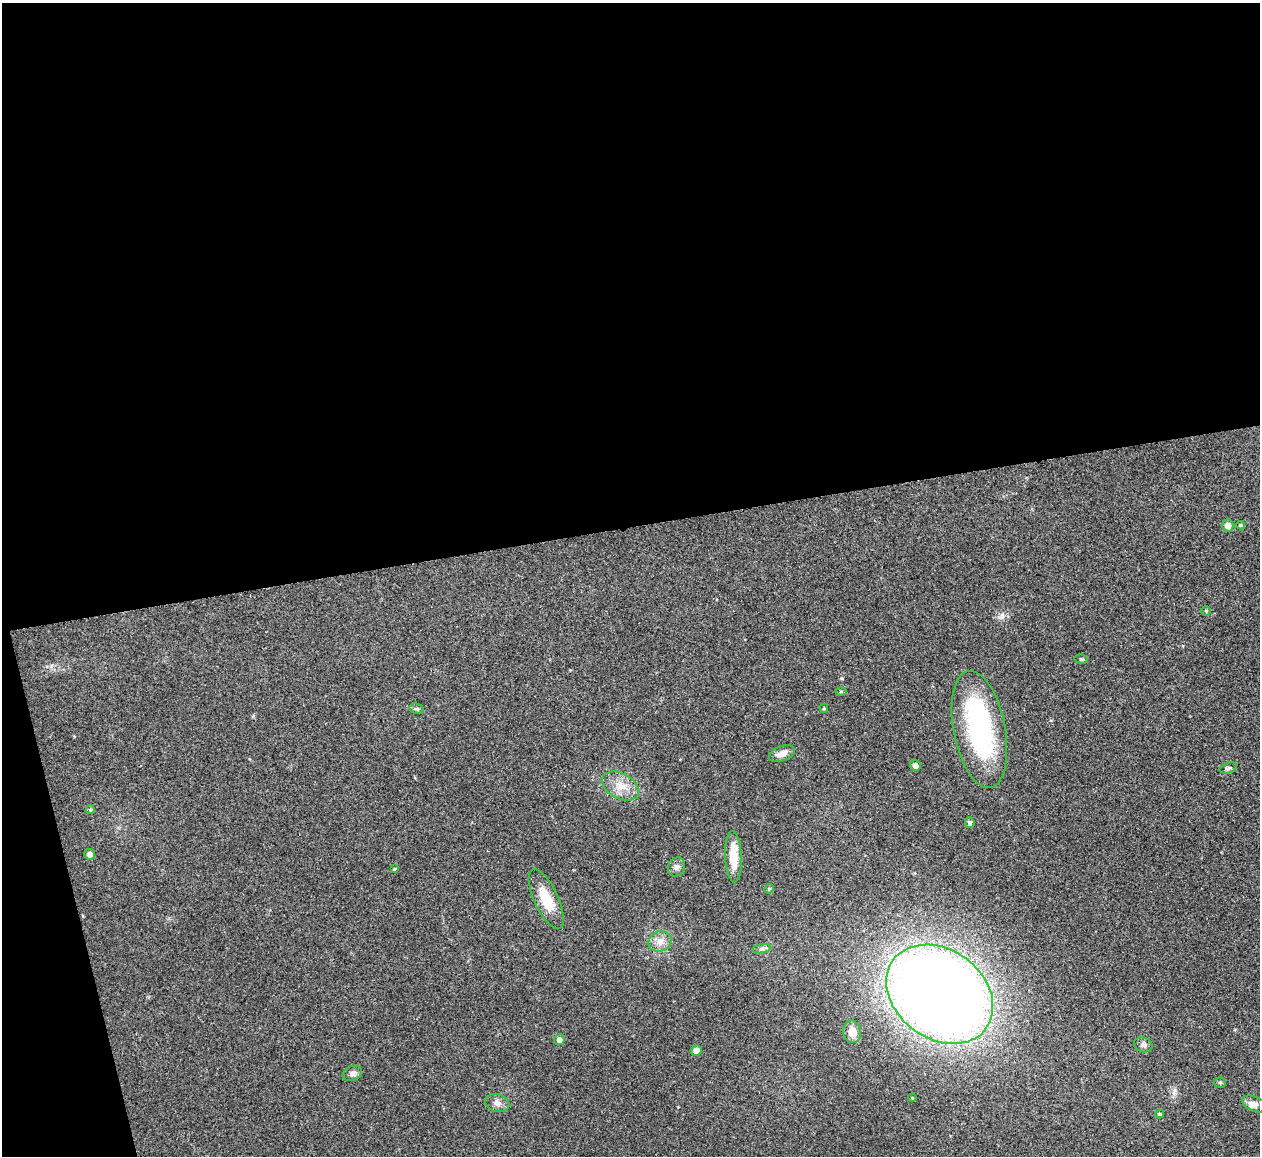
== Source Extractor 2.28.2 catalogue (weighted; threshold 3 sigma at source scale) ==
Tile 1 of 4 x 4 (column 1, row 1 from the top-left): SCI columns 58-1315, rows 3612-4765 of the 5088 x 5029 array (HDU 1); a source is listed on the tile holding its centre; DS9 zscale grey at full resolution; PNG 1262 x 1158 px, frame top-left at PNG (2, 3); each listed source drawn as its Kron ellipse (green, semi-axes under 4 px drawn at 4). Shown black and unused: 48% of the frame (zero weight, under 2 of 3 exposures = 3% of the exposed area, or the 3 px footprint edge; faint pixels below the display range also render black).
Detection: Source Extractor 2.28.2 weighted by HDU 2 'WHT'; one run over the whole footprint, this tile lists its part. Background 0.0722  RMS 0.0088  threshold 0.0395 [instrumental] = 3 sigma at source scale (4.5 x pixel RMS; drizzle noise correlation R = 1.50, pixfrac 1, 0.05/0.05 arcsec/px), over >= 5 px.
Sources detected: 35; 1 inside a brighter object's white glare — neither listed nor drawn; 1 inside a brighter listed object's ellipse — not listed separately; the other 33 listed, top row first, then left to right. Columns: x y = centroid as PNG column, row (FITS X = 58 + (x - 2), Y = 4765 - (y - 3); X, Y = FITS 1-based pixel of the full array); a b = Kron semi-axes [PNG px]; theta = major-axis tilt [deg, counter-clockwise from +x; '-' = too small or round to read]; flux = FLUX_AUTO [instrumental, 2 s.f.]
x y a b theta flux
1228 525 6 5 - 7
1241 525 4 4 - 1.3
1206 611 4 4 - 0.9
1081 659 6 5 - 1.2
841 692 6 4 1 0.94
824 708 4 4 - 1.2
417 709 7 5 -13 1.7
979 729 59 26 -79 140
782 753 13 7 21 6.5
915 766 5 5 - 3.4
1228 768 9 5 16 2
621 786 20 12 -28 13
90 809 4 3 - 1.1
970 823 5 5 - 2.6
89 854 5 5 - 4.7
733 857 26 8 -88 21
677 867 10 8 61 3.7
394 869 4 3 - 0.76
769 889 5 4 - 1.3
546 899 32 12 -65 22
660 941 12 10 23 7.8
762 949 9 4 9 2.4
940 994 58 44 -37 1300
852 1032 11 9 -81 8.5
559 1040 5 5 - 5
1143 1045 9 7 -18 2.9
696 1050 5 5 - 5.7
352 1073 10 7 23 3.5
1220 1082 6 5 - 1.3
912 1098 4 3 - 0.83
497 1103 12 9 -17 4.9
1255 1104 13 7 -20 5.2
1160 1114 4 3 - 1.3